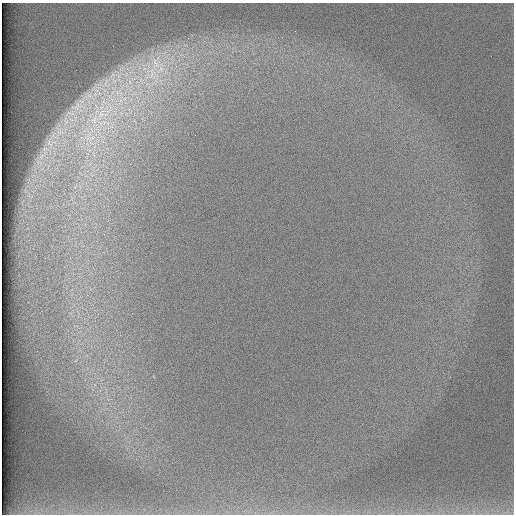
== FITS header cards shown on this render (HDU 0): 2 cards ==
NAXIS1  =                  512 /
NAXIS2  =                  512 /

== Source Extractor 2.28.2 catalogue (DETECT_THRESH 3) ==
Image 512 x 512 px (HDU 0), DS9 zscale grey, 1 PNG px = 1 image px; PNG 516 x 516 px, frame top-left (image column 1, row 512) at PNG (2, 3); no overlay
Background 97.3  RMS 2.8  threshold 8.45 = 3 sigma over >= 5 px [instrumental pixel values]
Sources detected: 10; all 10 listed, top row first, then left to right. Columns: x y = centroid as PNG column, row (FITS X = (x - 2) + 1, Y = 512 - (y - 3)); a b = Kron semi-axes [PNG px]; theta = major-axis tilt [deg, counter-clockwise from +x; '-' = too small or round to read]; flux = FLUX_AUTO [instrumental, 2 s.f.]
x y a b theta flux
156 63 28 20 88 8400
114 81 11 3 -50 650
106 82 18 5 74 1300
76 106 23 15 10 4300
101 113 20 9 58 3700
94 120 17 14 61 4600
60 132 17 11 -48 2700
88 136 19 7 72 2800
49 144 16 7 -62 1500
45 149 17 8 -12 1500